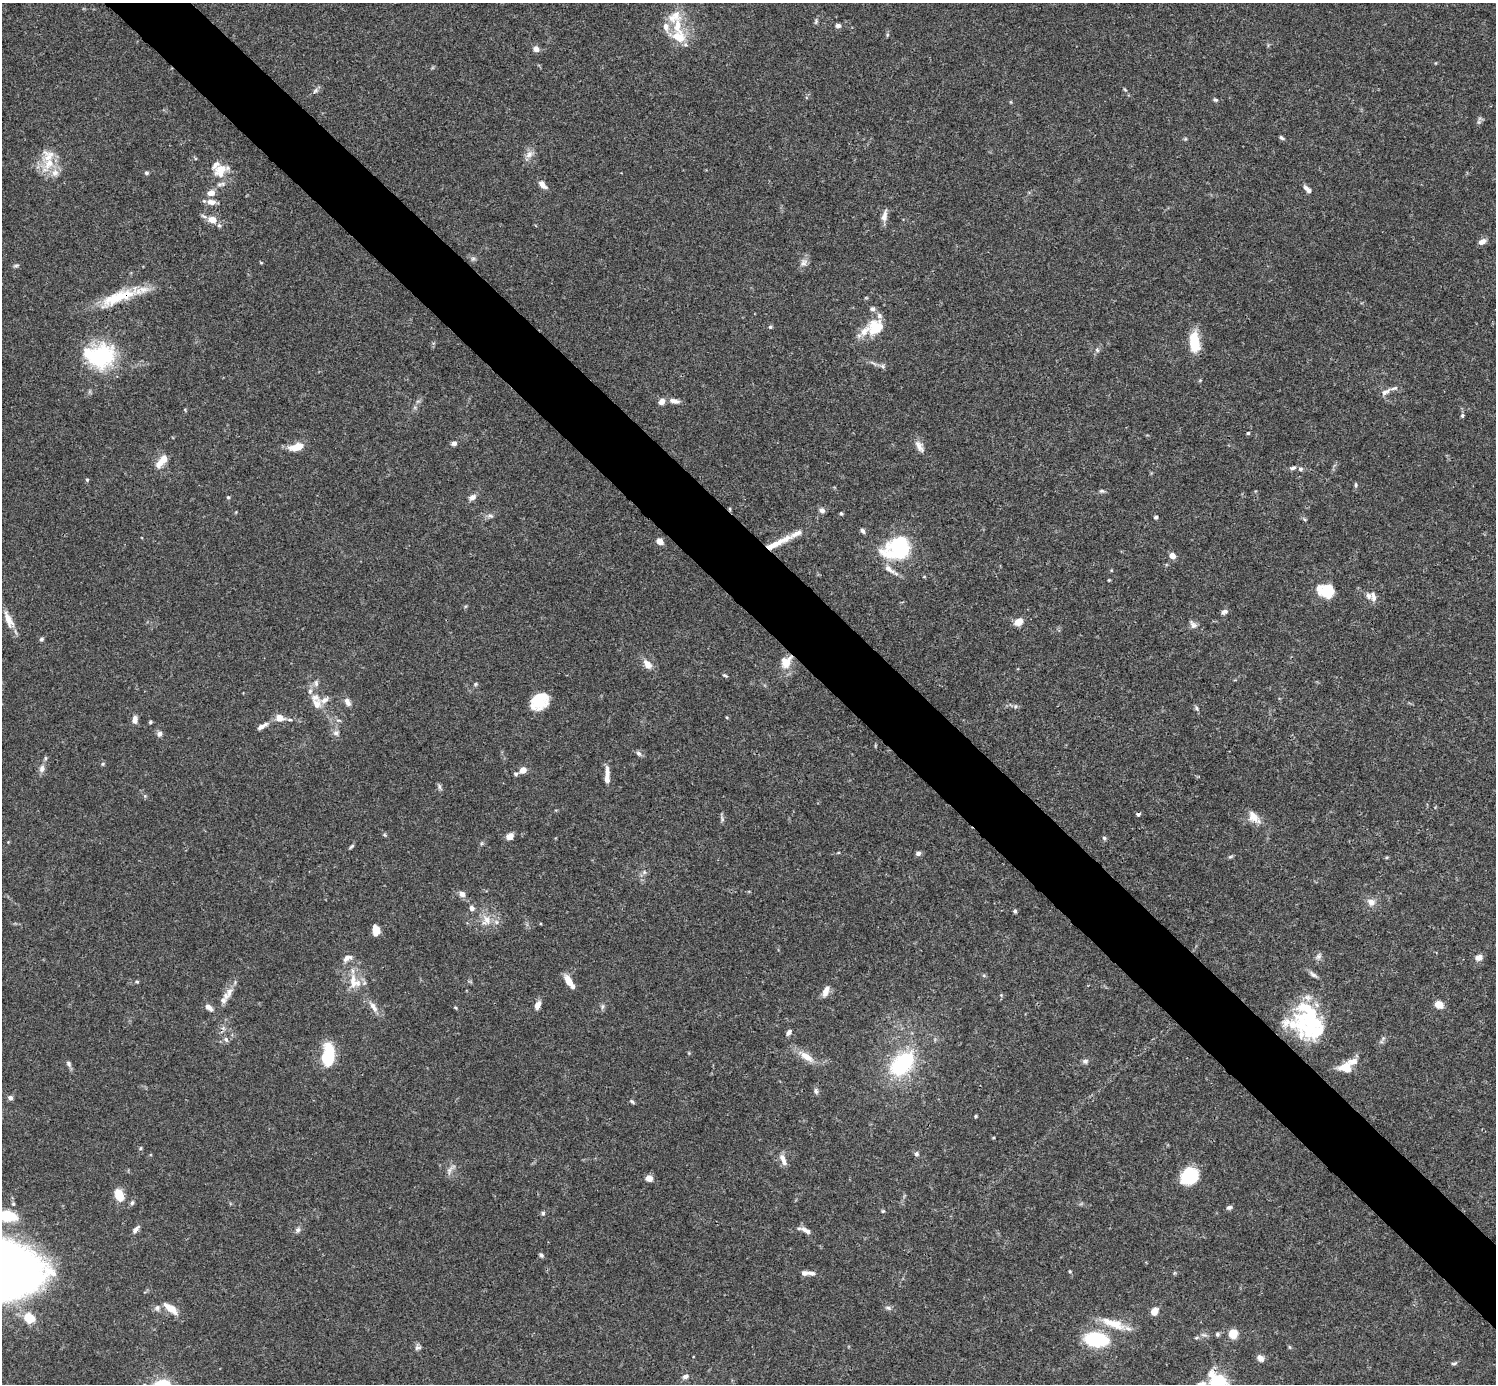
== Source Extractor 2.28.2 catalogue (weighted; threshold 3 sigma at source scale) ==
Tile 6 of 4 x 4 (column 2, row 2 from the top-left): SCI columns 1496-2989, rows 2920-4301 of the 5982 x 5981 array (HDU 1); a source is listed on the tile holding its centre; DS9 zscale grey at full resolution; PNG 1498 x 1386 px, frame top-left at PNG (2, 3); no overlay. Shown black and unused: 5% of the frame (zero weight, under 3 of 4 exposures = <1% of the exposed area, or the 3 px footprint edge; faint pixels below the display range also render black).
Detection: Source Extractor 2.28.2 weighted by HDU 2 'WHT'; one run over the whole footprint, this tile lists its part. Background 0.0696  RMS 0.0032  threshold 0.0143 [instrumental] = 3 sigma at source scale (4.5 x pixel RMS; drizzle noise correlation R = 1.50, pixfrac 1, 0.05/0.05 arcsec/px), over >= 5 px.
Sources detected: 214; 7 inside a brighter object's white glare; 1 cosmic-ray / hot-pixel residue — not listed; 28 inside a brighter listed object's ellipse — not listed separately; the other 178 listed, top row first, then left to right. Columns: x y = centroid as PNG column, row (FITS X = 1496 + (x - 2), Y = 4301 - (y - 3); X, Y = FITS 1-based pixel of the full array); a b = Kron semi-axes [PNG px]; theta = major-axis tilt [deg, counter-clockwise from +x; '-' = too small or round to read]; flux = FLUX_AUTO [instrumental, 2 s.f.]
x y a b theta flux
816 21 9 5 80 0.61
677 26 31 13 -85 8.3
838 26 6 5 - 1.1
887 35 6 4 72 0.39
536 49 6 6 - 1.8
1125 89 6 4 -44 0.37
315 90 9 6 41 0.96
1215 100 6 4 -33 0.52
1011 102 6 3 -71 0.3
1282 138 6 4 -33 0.64
1185 139 5 4 - 0.38
529 154 13 8 45 2
49 163 26 12 57 6.5
146 173 5 5 - 0.6
220 173 13 10 -75 4.1
542 185 11 6 -45 2
1307 189 11 5 -44 1.7
211 193 10 7 18 2.2
211 202 11 7 -3 2.3
204 216 10 4 -29 0.82
884 216 16 6 78 1.9
212 220 8 6 -13 4.1
1482 241 8 5 25 2
473 259 7 6 - 0.7
261 263 4 4 - 0.28
804 263 13 9 56 1.8
16 266 8 4 5 0.58
117 298 51 14 23 14
770 327 5 4 - 0.49
874 328 24 16 74 8.4
1194 342 23 10 -86 9.4
1097 350 6 5 - 0.6
101 357 36 31 36 24
883 366 8 6 -36 0.83
1385 392 15 6 29 1.6
418 401 7 4 18 0.56
674 401 14 6 -12 1.9
661 402 7 6 - 2.2
185 410 5 3 - 0.28
1462 415 5 5 - 0.48
1248 433 4 4 - 0.41
454 443 5 5 - 1.3
919 446 17 9 -61 2.2
297 447 16 8 13 5.3
162 461 20 9 52 3.7
1293 468 9 5 15 0.87
1300 469 7 5 0 0.77
87 480 5 4 - 0.45
1356 485 7 4 -84 0.46
1102 491 8 5 0 0.69
228 497 4 4 - 0.43
472 497 10 7 30 1.6
730 509 6 4 -89 0.4
822 510 8 6 -26 1.1
841 513 5 4 - 0.44
490 516 9 5 -8 0.88
1156 517 4 4 - 0.8
1304 519 6 4 -45 0.46
862 531 7 5 -51 0.85
660 541 6 5 - 2.7
777 543 41 7 26 6.6
898 549 38 22 14 22
1172 556 7 6 - 2.2
924 577 5 3 - 0.27
1109 580 4 3 - 0.29
1330 592 19 10 29 5
1373 597 14 7 -81 1.7
1224 612 9 6 10 0.97
8 619 27 9 -65 3.8
1018 622 10 7 30 3
1193 625 12 8 -54 1.4
41 639 5 5 - 0.64
786 662 16 11 57 5.2
647 665 12 8 -55 2.8
725 675 7 3 -26 0.45
316 683 10 6 -89 1.1
475 684 6 5 - 0.45
539 701 18 14 48 11
347 702 11 7 -60 1.7
317 704 16 13 87 3.8
1016 706 5 3 - 0.42
1197 708 7 4 -71 0.65
726 717 4 3 - 0.28
280 718 13 10 -5 2.9
135 720 8 6 86 2.1
150 722 4 4 - 0.48
262 726 15 5 30 1.9
336 733 9 8 - 1.3
159 734 8 7 - 1.1
639 753 8 6 -45 0.89
45 758 6 4 90 0.46
103 764 5 5 - 0.42
42 768 10 7 83 1.6
523 770 5 4 - 4.5
607 773 21 6 -85 2.3
516 774 6 5 - 0.58
440 787 11 4 -77 0.71
145 796 5 5 - 0.42
1253 817 17 12 -48 3.5
722 819 8 4 -89 0.7
385 835 6 4 -14 0.41
510 836 9 7 30 1.9
1104 838 6 5 - 0.6
351 846 7 4 44 0.51
918 853 6 5 - 0.98
1230 857 7 5 18 0.5
644 872 6 6 - 0.73
462 894 7 6 - 1.6
1371 902 10 9 - 2.3
472 908 7 6 - 1.1
1015 911 5 4 - 0.59
487 920 17 11 -63 3.8
376 930 8 6 -89 5.8
1318 957 8 7 - 1.1
1479 957 8 6 15 2.1
347 958 14 7 23 1.8
984 975 6 4 -1 0.42
1313 975 12 5 -36 1.1
137 981 5 4 - 0.45
353 982 24 9 -89 4.6
569 982 17 6 -57 3.6
826 991 14 7 65 2.3
229 992 18 9 71 3
1001 995 4 4 - 0.35
538 1005 10 6 65 2.1
1439 1005 7 6 - 4.6
602 1006 8 5 83 0.75
209 1007 12 6 -43 1.6
373 1007 16 7 -58 2.6
455 1008 5 3 - 0.34
1308 1021 43 29 0 27
789 1032 7 5 60 1.1
226 1039 8 5 -63 0.81
806 1056 23 9 -33 4.6
326 1058 22 10 -74 10
1085 1061 7 7 - 0.98
69 1064 9 6 -59 0.9
902 1064 26 16 44 31
1345 1067 17 12 9 4.6
816 1091 8 6 -72 0.87
10 1098 6 6 - 1
632 1101 8 4 -42 0.54
975 1116 4 3 - 0.4
140 1148 6 4 87 0.41
916 1154 7 6 - 0.74
783 1159 17 6 -67 2.2
449 1170 12 6 68 1.5
1189 1176 17 14 35 15
649 1178 7 6 - 2.5
119 1195 12 8 -69 5.7
132 1203 7 5 72 0.69
13 1204 5 5 - 0.44
1229 1207 7 5 22 0.79
883 1211 5 4 - 0.43
543 1213 6 5 - 0.64
7 1216 18 10 -10 11
136 1229 12 5 48 1.4
298 1230 8 6 83 0.97
806 1230 16 6 -30 1.8
541 1255 6 4 -53 0.66
1070 1271 4 3 - 0.34
804 1273 8 6 -1 1.2
157 1308 9 8 - 1.2
170 1308 19 8 -37 4.3
888 1308 9 5 -14 0.83
1154 1311 9 7 49 2.7
29 1318 15 12 -39 6.2
1113 1324 38 11 -20 6.9
1217 1334 6 6 - 0.63
1233 1334 7 7 - 6.4
1196 1338 6 4 19 0.44
1096 1339 21 12 -7 24
1290 1347 6 4 -88 0.35
418 1348 9 6 12 0.92
1260 1358 9 7 -40 1.6
1454 1363 9 4 16 0.58
685 1376 9 6 19 1.1
1218 1381 31 19 -43 14
Overlapping masked pixels (flux is a lower limit): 4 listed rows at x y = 117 298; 730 509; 777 543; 786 662
Isophote crosses this tile's border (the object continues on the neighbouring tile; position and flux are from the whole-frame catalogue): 3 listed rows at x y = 7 1216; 685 1376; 1218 1381